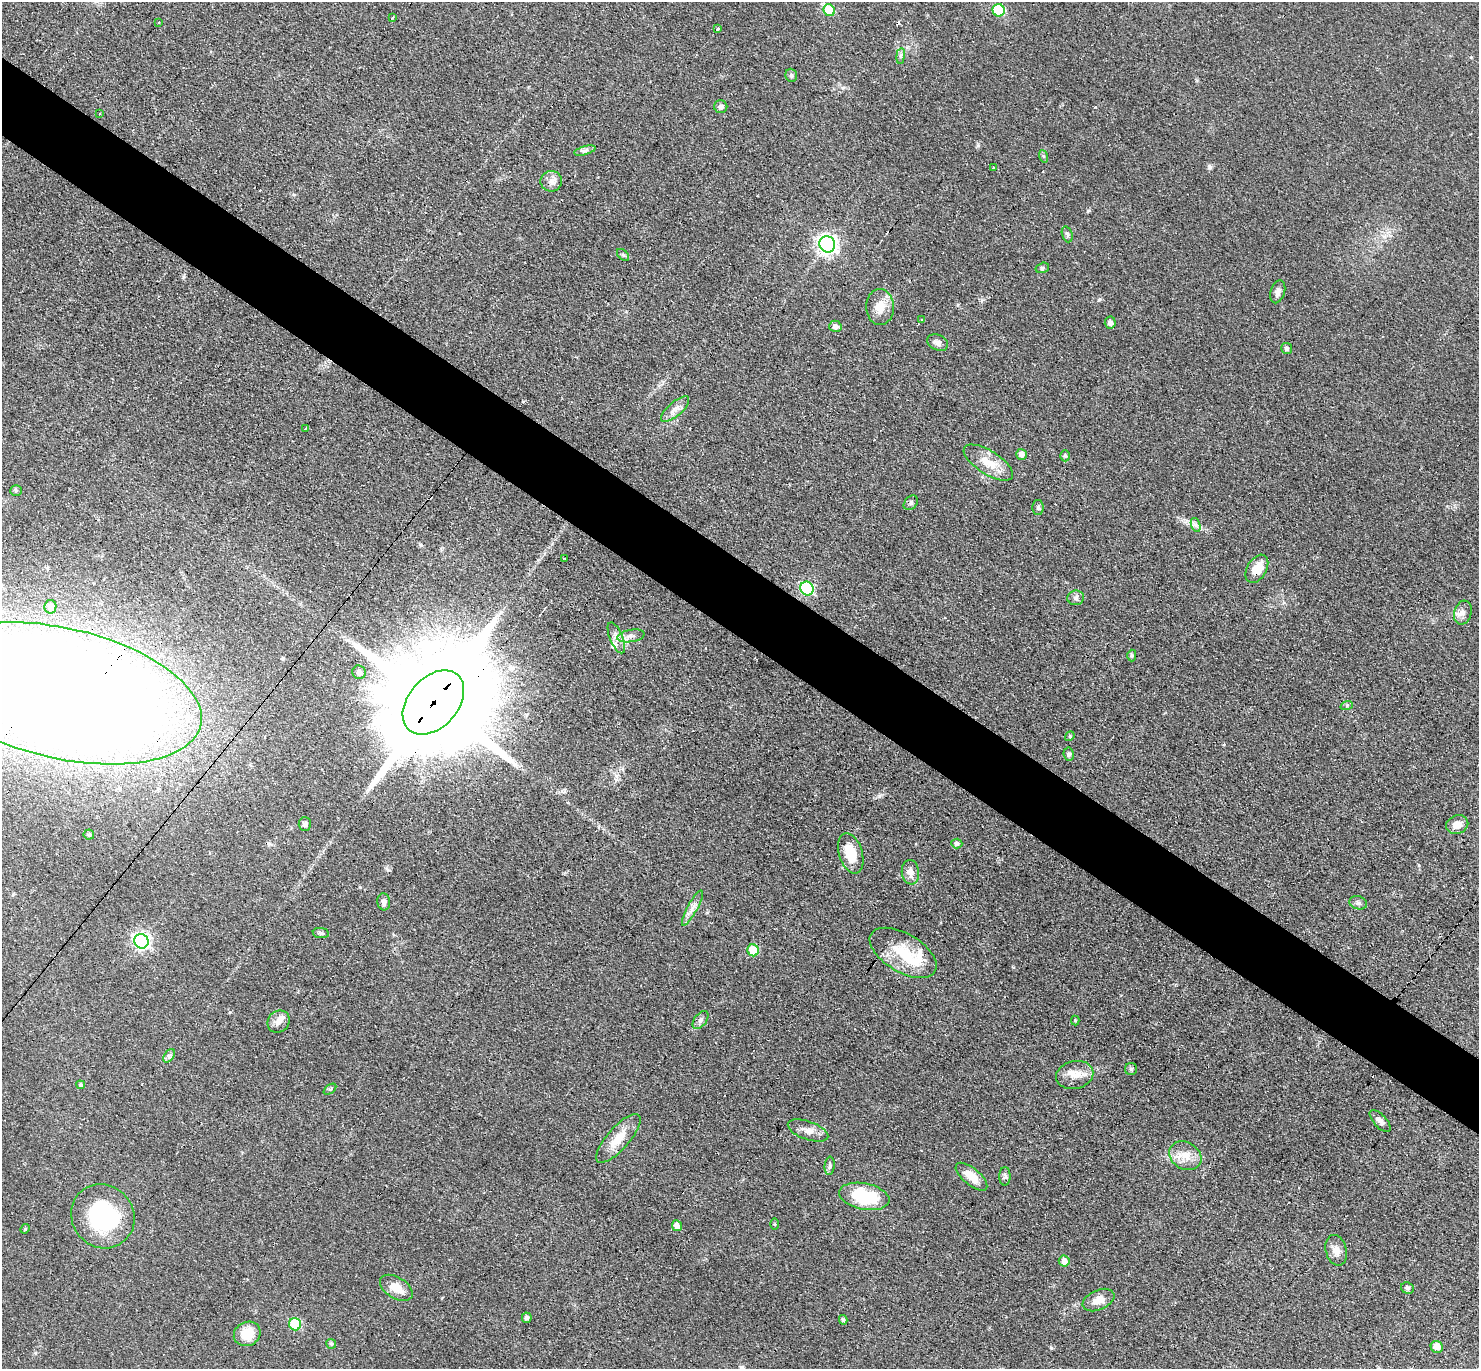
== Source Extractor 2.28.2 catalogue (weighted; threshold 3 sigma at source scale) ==
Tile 11 of 4 x 4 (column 3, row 3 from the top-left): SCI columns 3086-4562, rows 1665-3031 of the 6089 x 6079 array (HDU 1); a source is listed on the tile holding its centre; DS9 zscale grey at full resolution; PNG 1481 x 1371 px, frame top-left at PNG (2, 2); each listed source drawn as its Kron ellipse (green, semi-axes under 4 px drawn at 4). Shown black and unused: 6% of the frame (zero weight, under 3 of 4 exposures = <1% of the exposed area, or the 3 px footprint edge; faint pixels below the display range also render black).
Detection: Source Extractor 2.28.2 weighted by HDU 2 'WHT'; one run over the whole footprint, this tile lists its part. Background 0.0607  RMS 0.0056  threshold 0.0254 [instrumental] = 3 sigma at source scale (4.5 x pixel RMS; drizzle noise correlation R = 1.50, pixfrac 1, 0.05/0.05 arcsec/px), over >= 5 px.
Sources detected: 106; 1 inside a brighter object's white glare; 10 cosmic-ray / hot-pixel residue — neither listed nor drawn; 3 inside a brighter listed object's ellipse — not listed separately; the other 92 listed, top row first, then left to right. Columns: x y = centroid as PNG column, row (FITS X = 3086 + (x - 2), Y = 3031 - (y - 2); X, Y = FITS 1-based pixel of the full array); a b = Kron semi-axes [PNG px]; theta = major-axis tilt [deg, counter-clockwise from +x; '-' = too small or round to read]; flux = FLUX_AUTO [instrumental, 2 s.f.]
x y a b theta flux
829 10 6 5 - 21
999 10 6 6 - 31
392 17 3 3 - 0.89
159 22 2 2 - 0.55
717 29 3 3 - 7.5
901 56 8 4 82 1.2
791 75 6 6 - 1.3
721 107 6 6 - 1.8
100 114 3 2 - 0.82
585 150 11 3 15 1.5
1043 156 6 4 -71 0.85
993 167 3 3 - 1.3
551 181 10 10 - 3.6
1067 234 8 5 -71 1.1
827 244 8 7 - 250
623 255 7 4 -45 0.99
1042 268 7 5 16 0.97
1278 292 12 7 73 2.6
880 307 18 14 -87 8
921 320 3 3 - 4.8
1110 323 6 5 - 2.2
835 326 6 5 - 2.6
938 343 11 7 -24 3.2
1287 349 5 5 - 1.4
675 409 18 7 42 3.9
305 428 3 2 - 0.62
1021 454 5 5 - 3.3
1065 456 5 4 - 0.85
988 463 28 11 -32 11
16 491 6 5 - 0.98
911 503 8 6 47 1.3
1038 507 7 5 90 1.3
1196 525 7 4 -70 1.5
564 558 3 2 - 0.44
1257 569 15 9 59 8.9
807 588 7 6 - 66
1076 598 8 7 - 1.7
50 607 6 6 - 1.7
1463 613 12 8 75 3.2
631 636 14 6 9 3.1
616 638 16 6 -68 3.7
1132 656 6 4 -89 0.85
359 672 7 6 - 2.3
62 693 142 65 -13 2100
433 702 37 25 49 21000
1347 705 6 4 20 0.81
1070 736 5 4 - 0.73
1069 754 6 5 - 1.1
305 824 7 6 - 1.4
1457 825 11 9 20 5.7
89 835 5 5 - 1
957 844 5 5 - 1.4
851 853 21 11 -73 13
910 872 12 8 -83 4.3
384 902 8 6 -83 2.2
1358 903 9 6 -17 1.8
692 908 20 5 61 3.5
321 933 8 5 -8 1.3
141 941 7 7 - 170
753 950 6 5 - 19
903 953 37 19 -31 23
701 1020 10 6 53 1.8
1075 1020 5 4 - 0.6
279 1021 12 10 49 3.8
169 1056 7 5 53 1.4
1131 1069 6 6 - 1.1
1075 1075 19 14 13 7.7
81 1085 4 4 - 1
330 1089 7 4 37 0.77
1380 1121 14 6 -47 2.6
808 1131 21 9 -20 4.9
618 1138 31 11 48 11
1185 1156 17 13 -30 8.5
830 1166 9 5 86 1.4
1005 1176 9 5 90 1.6
971 1177 19 8 -40 8.1
864 1196 25 13 -11 30
103 1216 33 31 -49 58
774 1224 5 4 - 0.56
677 1226 5 5 - 2.8
25 1229 5 4 - 0.7
1336 1250 15 10 -75 4.7
1064 1261 5 5 - 4.2
396 1288 18 10 -32 7.9
1407 1288 6 5 - 1.4
1098 1300 17 10 24 6.5
527 1318 5 5 - 1.4
843 1320 5 4 - 1
295 1324 6 6 - 31
247 1334 14 12 26 13
331 1344 5 5 - 0.94
1437 1347 6 6 - 4.4
Overlapping masked pixels (flux is a lower limit): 3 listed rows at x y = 1257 569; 62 693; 433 702
Isophote crosses this tile's border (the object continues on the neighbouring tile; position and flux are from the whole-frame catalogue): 1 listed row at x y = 62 693
Unlisted compact peaks at least as high as the median listed source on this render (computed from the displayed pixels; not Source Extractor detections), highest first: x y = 1210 167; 1088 211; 1099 300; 1051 1348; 978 145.